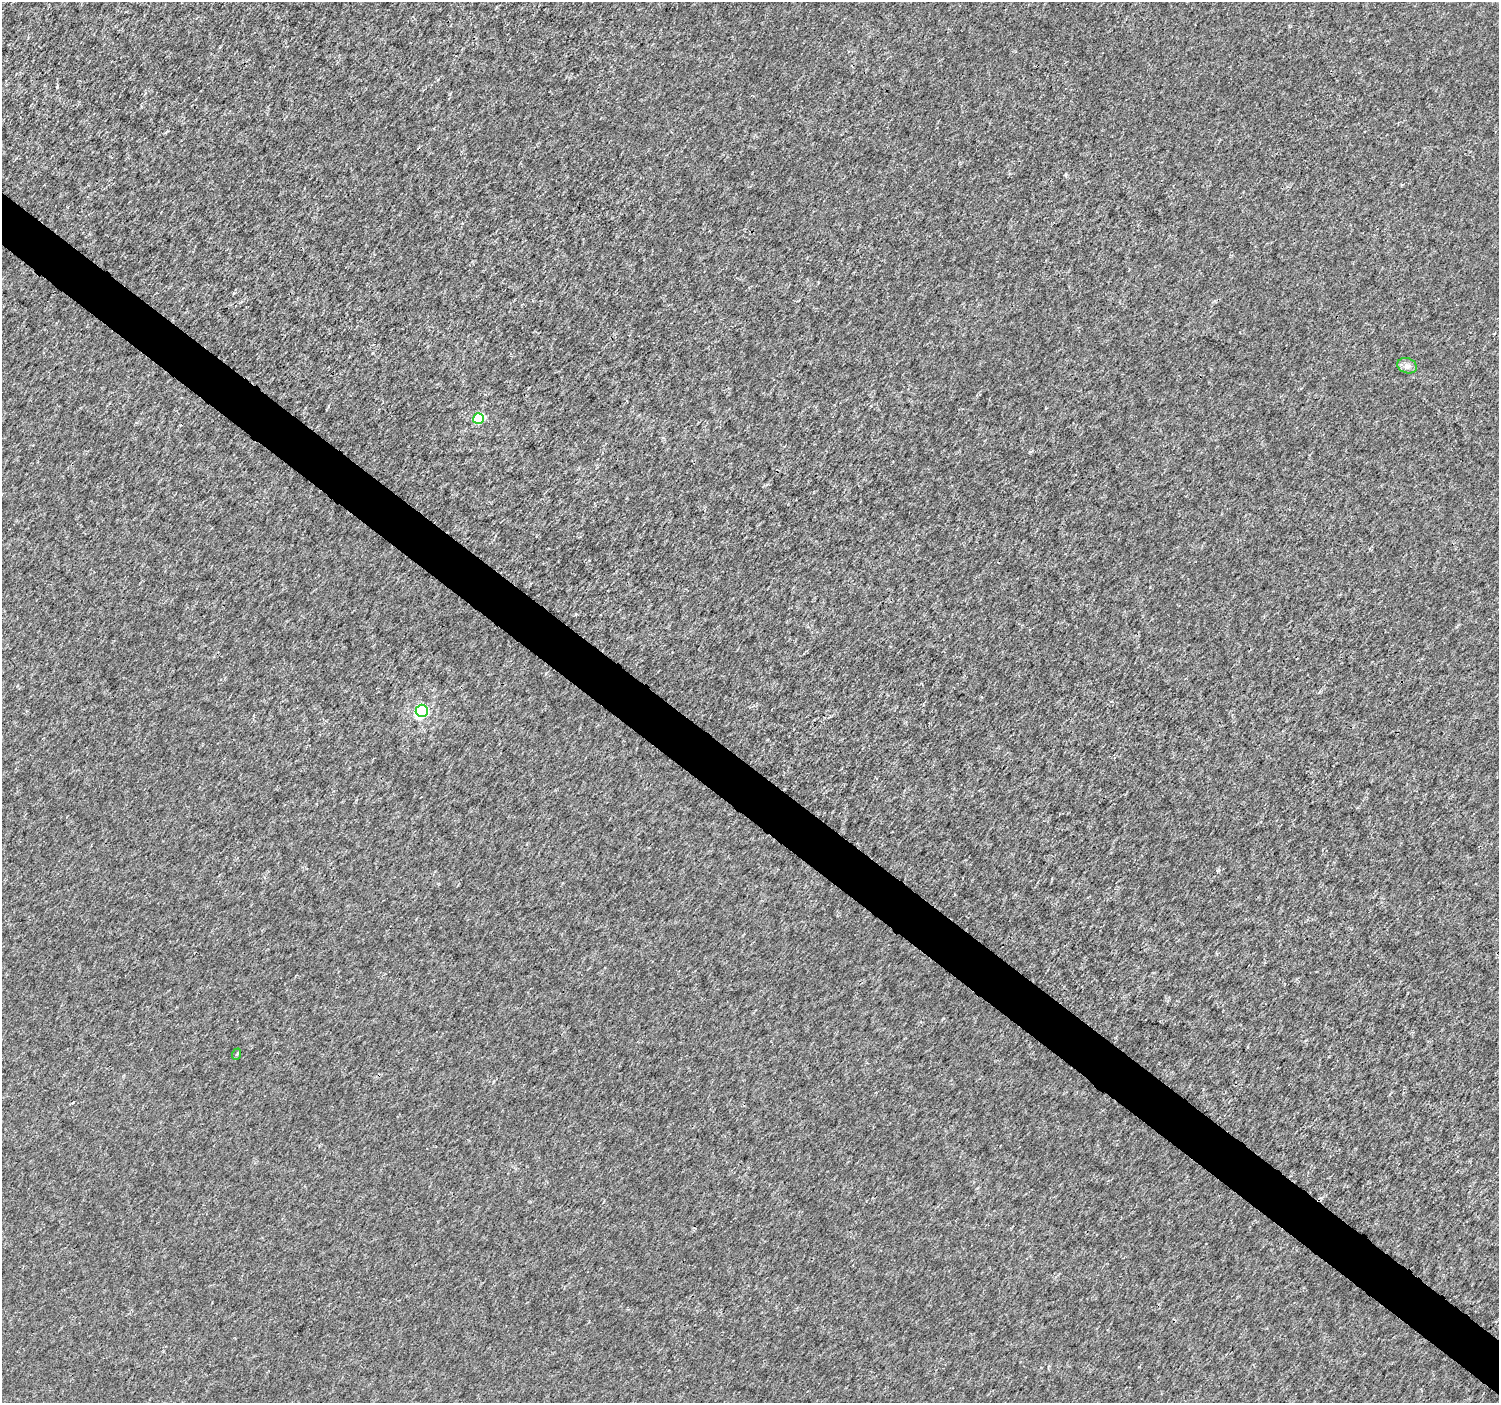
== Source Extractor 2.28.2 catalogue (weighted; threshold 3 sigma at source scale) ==
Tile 6 of 4 x 4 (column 2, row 2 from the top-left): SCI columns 1501-2997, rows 2982-4382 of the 6002 x 6027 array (HDU 1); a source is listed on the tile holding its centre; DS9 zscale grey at full resolution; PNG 1501 x 1405 px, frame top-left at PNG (2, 2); each listed source drawn as its Kron ellipse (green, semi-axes under 4 px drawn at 4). Shown black and unused: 4% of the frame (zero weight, under 3 of 4 exposures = <1% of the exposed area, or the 3 px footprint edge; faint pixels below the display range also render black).
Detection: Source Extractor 2.28.2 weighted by HDU 2 'WHT'; one run over the whole footprint, this tile lists its part. Background 2.69e-04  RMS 0.0018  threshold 0.00826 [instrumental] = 3 sigma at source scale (4.5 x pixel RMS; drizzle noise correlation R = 1.50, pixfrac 1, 0.0396/0.0396 arcsec/px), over >= 5 px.
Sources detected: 4; all 4 listed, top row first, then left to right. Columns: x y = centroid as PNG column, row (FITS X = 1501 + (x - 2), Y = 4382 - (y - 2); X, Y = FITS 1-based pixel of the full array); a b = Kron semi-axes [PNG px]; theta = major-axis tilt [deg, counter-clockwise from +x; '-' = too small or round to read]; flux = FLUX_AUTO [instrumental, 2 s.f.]
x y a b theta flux
1407 366 10 7 -17 0.83
478 419 5 5 - 11
422 711 6 6 - 25
237 1054 6 3 71 0.21